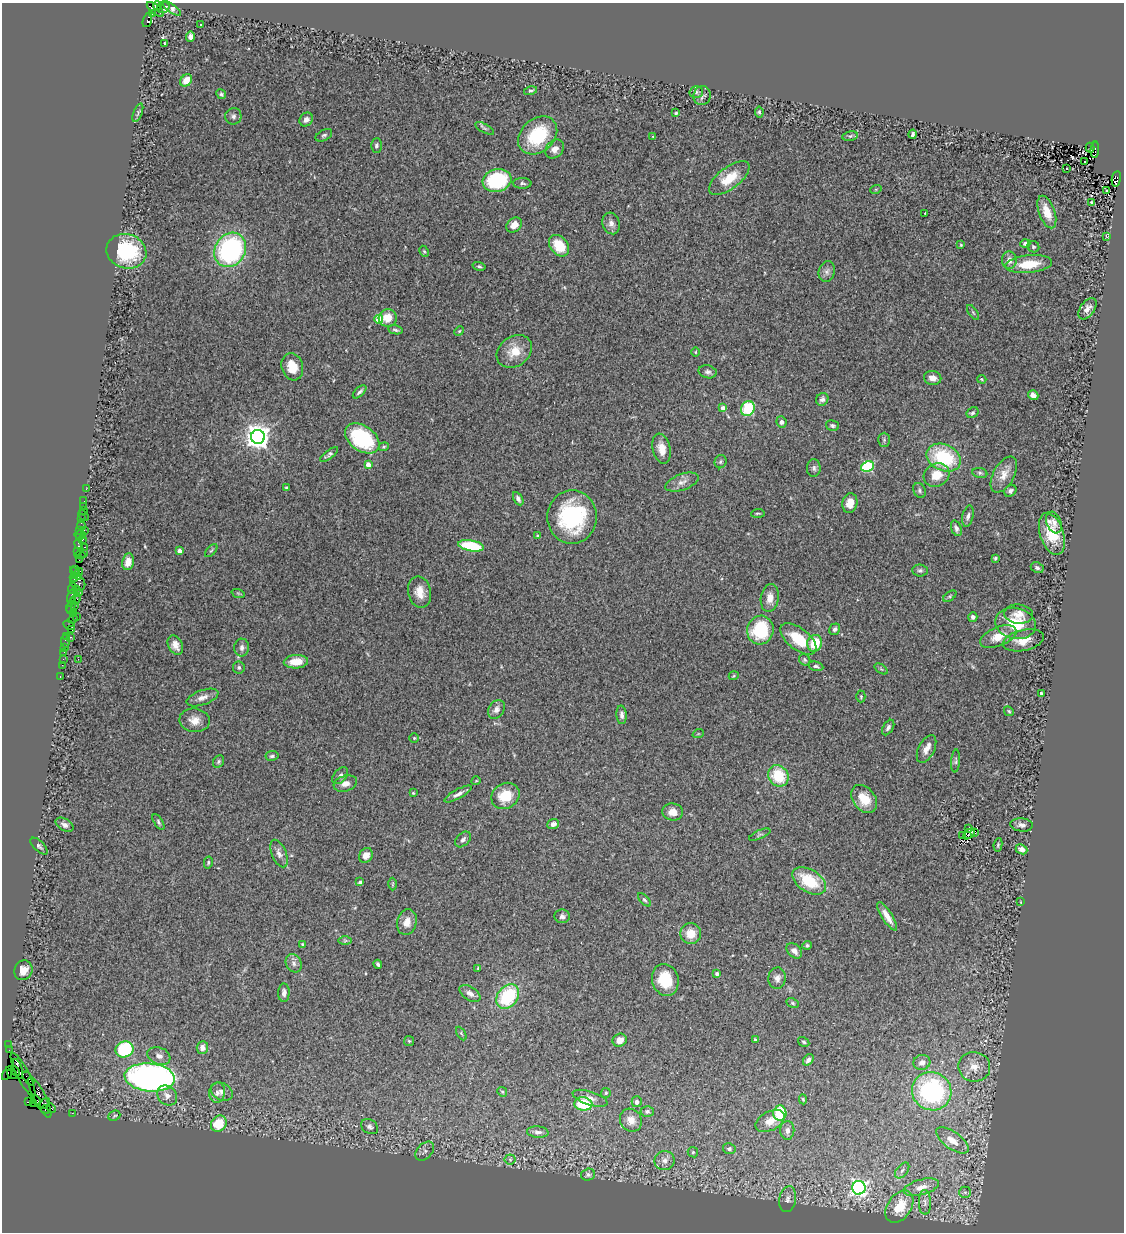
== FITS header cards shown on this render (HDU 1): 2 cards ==
NAXIS1  =                 1122
NAXIS2  =                 1230

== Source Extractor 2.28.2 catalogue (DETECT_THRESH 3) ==
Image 1122 x 1230 px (HDU 1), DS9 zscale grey, 1 PNG px = 1 image px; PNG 1126 x 1234 px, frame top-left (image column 1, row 1230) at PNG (2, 3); each listed source drawn as its Kron ellipse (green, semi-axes under 4 px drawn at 4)
Background 1.41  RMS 0.047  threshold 0.142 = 3 sigma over >= 5 px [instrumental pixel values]
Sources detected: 298; all 298 listed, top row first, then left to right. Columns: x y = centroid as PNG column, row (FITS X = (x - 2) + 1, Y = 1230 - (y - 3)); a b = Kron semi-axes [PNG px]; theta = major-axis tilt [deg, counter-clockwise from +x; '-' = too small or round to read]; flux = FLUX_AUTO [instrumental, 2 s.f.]
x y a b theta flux
158 6 4 3 - 130
163 7 6 5 - 240
155 9 10 4 -37 920
172 9 11 4 -35 39
152 13 3 3 - 230
147 20 7 3 72 130
201 25 3 3 - 6.7
190 36 5 4 - 13
164 44 3 3 - 16
186 80 7 5 49 36
530 91 6 4 14 5.7
696 92 7 5 -1 7.2
221 94 5 4 - 5.8
702 96 10 8 69 11
759 112 5 4 - 5.7
138 113 10 4 69 6.9
676 113 3 3 - 4.3
233 116 8 8 - 11
306 120 7 6 - 13
485 128 10 4 -29 6.2
913 134 4 3 - 7.7
324 135 9 5 28 7.2
538 135 22 16 42 190
652 136 3 2 - 2.3
850 136 8 5 11 5.8
376 146 7 5 87 8.3
1090 148 5 3 - 190
555 149 10 8 46 22
1095 150 8 3 86 420
1085 162 3 2 - 6
1066 168 3 3 - 50
729 178 24 11 37 83
1116 179 8 4 81 710
497 180 14 11 15 260
522 183 9 5 -1 8.7
876 189 6 3 18 3.4
1107 190 3 2 - 7.7
1092 202 3 2 - 3.1
1047 212 17 8 -70 52
925 213 3 2 - 2.3
611 223 11 8 -73 17
514 225 9 6 42 27
1107 236 3 3 - 3.6
1025 244 5 4 - 14
961 245 4 4 - 3.4
559 246 12 8 -51 91
1033 247 6 5 - 5.7
230 250 18 15 59 550
126 251 20 17 -17 260
424 251 6 4 -66 4.1
1009 260 9 7 -86 21
1029 264 23 9 6 90
479 266 7 4 -14 5.1
827 272 10 8 77 14
1087 309 12 7 54 21
973 312 8 3 -56 4.4
388 318 9 8 - 46
379 319 4 4 - 110
395 330 7 4 -11 6.5
459 331 5 4 - 3.9
514 351 19 14 36 60
696 352 5 3 - 3.2
292 367 14 10 -72 55
708 372 9 6 -14 10
933 378 9 7 -10 20
982 379 5 4 - 3.7
360 392 8 3 44 7.8
1033 395 5 4 - 20
822 399 7 5 52 11
723 408 4 4 - 23
748 408 8 6 64 150
972 413 6 5 - 6.7
781 422 6 5 - 10
832 426 6 5 - 7.6
258 437 7 7 - 3400
362 438 19 12 -36 270
884 440 7 5 90 6.6
384 447 5 4 - 4.2
662 449 15 8 -77 35
329 454 10 4 37 8.6
944 458 18 13 -24 230
721 462 7 6 - 6.6
368 465 4 4 - 40
867 466 6 5 - 340
814 468 9 7 -89 9.6
980 473 7 5 -10 6.6
937 475 13 11 27 58
1004 475 20 10 61 35
682 482 18 8 19 24
286 488 3 3 - 4.3
86 489 3 2 - 9.5
919 490 8 6 -62 7.8
1010 491 7 5 36 9.2
518 499 7 4 -60 11
84 501 2 2 - 26
850 503 10 7 79 34
83 506 3 2 - 34
83 510 3 3 - 81
758 513 7 3 5 3.8
84 516 6 2 -44 22
968 516 11 5 77 11
572 517 26 25 - 330
82 519 3 2 - 9.4
1054 523 11 7 -69 17
81 525 5 3 - 95
956 528 8 5 -70 9.7
80 530 2 2 - 37
84 530 2 2 - 170
1052 534 22 11 -72 90
80 535 6 3 -5 49
538 536 4 3 - 4.7
79 538 2 2 - 44
82 540 3 2 - 54
79 545 5 4 - 92
471 546 13 5 -10 160
85 547 3 2 - 130
179 551 4 4 - 22
211 551 8 3 48 4.3
77 552 3 2 - 85
84 554 4 2 - 82
80 555 5 3 - 88
995 558 4 3 - 4.9
79 560 2 2 - 35
128 562 8 6 80 29
1037 568 7 5 -25 8.4
75 569 3 3 - 77
920 570 8 6 -7 8.1
75 573 7 2 -55 84
78 573 5 3 - 100
74 577 4 2 - 33
78 583 8 7 - 500
72 588 5 3 - 140
76 589 3 2 - 52
79 592 2 2 - 32
420 592 16 11 -78 41
238 593 7 4 -19 4.4
72 595 8 3 64 150
950 596 7 4 36 4.7
770 598 14 9 81 31
76 599 6 4 45 190
71 606 8 4 72 160
74 606 3 3 - 79
71 610 3 2 - 34
73 613 4 2 - 55
1019 614 14 9 -4 28
76 616 2 2 - 19
973 617 5 4 - 11
73 619 4 2 - 82
1015 623 20 15 -12 110
69 625 6 4 -31 25
72 629 3 3 - 130
835 629 6 5 - 9
760 630 14 13 - 180
66 637 4 3 - 49
71 637 3 2 - 53
998 637 19 9 22 55
798 639 21 11 -38 99
1023 640 21 10 12 51
65 641 6 3 -84 130
815 643 8 7 - 80
175 645 10 7 -65 22
64 648 3 2 - 67
242 648 9 7 89 13
64 652 2 2 - 29
63 659 2 2 - 20
78 659 2 2 - 2.4
805 660 6 5 - 5.8
296 662 12 6 3 49
62 665 2 2 - 33
816 666 8 4 -13 6.8
239 667 6 6 - 7.6
881 669 7 4 -37 4.5
734 676 5 3 - 3.5
60 677 3 2 - 40
1041 693 4 3 - 4.7
861 696 6 4 89 4.5
202 698 17 7 19 22
496 709 10 7 56 16
1009 711 5 4 - 4.5
622 715 9 5 -85 11
195 720 15 12 -8 33
888 727 8 5 58 9.9
698 734 6 3 18 3.3
414 738 5 5 - 4
927 749 15 8 63 26
272 756 6 5 - 6.8
955 761 11 4 85 6.8
219 762 6 5 - 5.6
340 776 10 6 49 12
778 776 11 9 -58 120
476 781 5 3 - 2.6
345 784 12 7 17 25
413 793 4 3 - 3
458 794 15 4 29 14
505 796 15 12 32 86
864 799 15 11 -52 62
673 812 10 8 -4 31
158 822 9 4 -57 6.2
553 824 6 5 - 16
65 825 10 6 -30 14
1022 825 11 6 -6 14
969 829 3 2 - 2.1
975 832 4 2 - 2.4
969 834 6 2 40 3.7
760 835 11 3 24 6.2
963 836 2 2 - 2.3
463 839 9 6 46 10
998 845 7 4 82 5.3
39 846 11 5 -44 8.1
1022 849 6 5 - 17
279 854 14 7 -68 18
366 855 8 6 57 21
208 863 6 4 76 5.2
809 881 18 11 -33 130
360 882 4 3 - 9.8
393 884 6 4 89 3.9
644 900 8 4 -47 5.9
1021 902 4 2 - 2
562 916 8 6 -8 10
887 916 16 5 -57 28
407 922 13 9 76 33
691 934 10 10 - 47
345 941 7 4 1 5.5
303 944 4 4 - 4.2
807 945 5 4 - 5.5
794 951 9 6 -43 14
294 963 9 7 -64 13
378 964 4 3 - 5.5
478 968 4 4 - 3.4
23 970 10 9 - 27
717 973 3 3 - 7.8
777 978 10 8 87 16
665 980 16 13 -73 100
284 993 9 5 89 13
470 993 12 6 -35 15
508 996 13 10 51 210
793 1003 6 4 -27 4.9
461 1033 7 3 -60 4
620 1040 7 6 - 23
755 1040 3 3 - 7
409 1041 5 5 - 4.7
804 1042 6 4 -32 5
9 1045 3 2 - 13
202 1047 6 5 - 18
125 1049 9 8 - 250
9 1050 2 2 - 12
159 1056 12 8 -21 19
808 1060 6 4 53 13
922 1063 8 7 - 20
974 1067 16 15 - 49
18 1069 10 3 -73 1100
15 1071 5 3 - 790
8 1073 8 3 55 120
12 1074 5 3 - 310
23 1075 24 6 -63 920
150 1077 25 14 -5 1600
28 1078 8 2 -54 100
932 1091 20 19 - 490
222 1092 11 8 -29 20
502 1092 5 4 - 3.9
217 1093 10 8 81 15
606 1093 5 5 - 4.3
167 1096 11 9 -47 22
40 1097 22 6 -63 1200
590 1098 18 6 -18 19
803 1099 5 4 - 4.8
36 1100 5 3 - 750
29 1102 3 3 - 84
637 1102 5 5 - 11
34 1103 3 2 - 240
45 1103 6 3 52 760
583 1104 9 6 -5 130
51 1108 5 2 - 64
46 1109 5 3 - 100
647 1111 6 5 - 7.2
72 1113 2 2 - 14
780 1113 7 6 - 150
114 1116 6 5 - 5
631 1120 12 10 -52 32
770 1121 16 9 28 37
219 1124 8 7 - 95
370 1127 9 7 -34 12
787 1130 9 7 89 17
538 1132 11 5 -5 12
952 1140 19 8 -36 41
729 1149 6 5 - 8.5
425 1151 11 7 45 13
693 1152 5 4 - 4
510 1159 5 5 - 5.1
664 1161 10 9 - 17
902 1170 9 5 52 10
588 1175 7 6 - 7.6
921 1187 18 7 15 33
859 1188 7 6 - 1100
965 1192 6 5 - 5.9
788 1199 13 8 80 17
925 1202 12 6 -89 14
899 1207 18 11 55 76